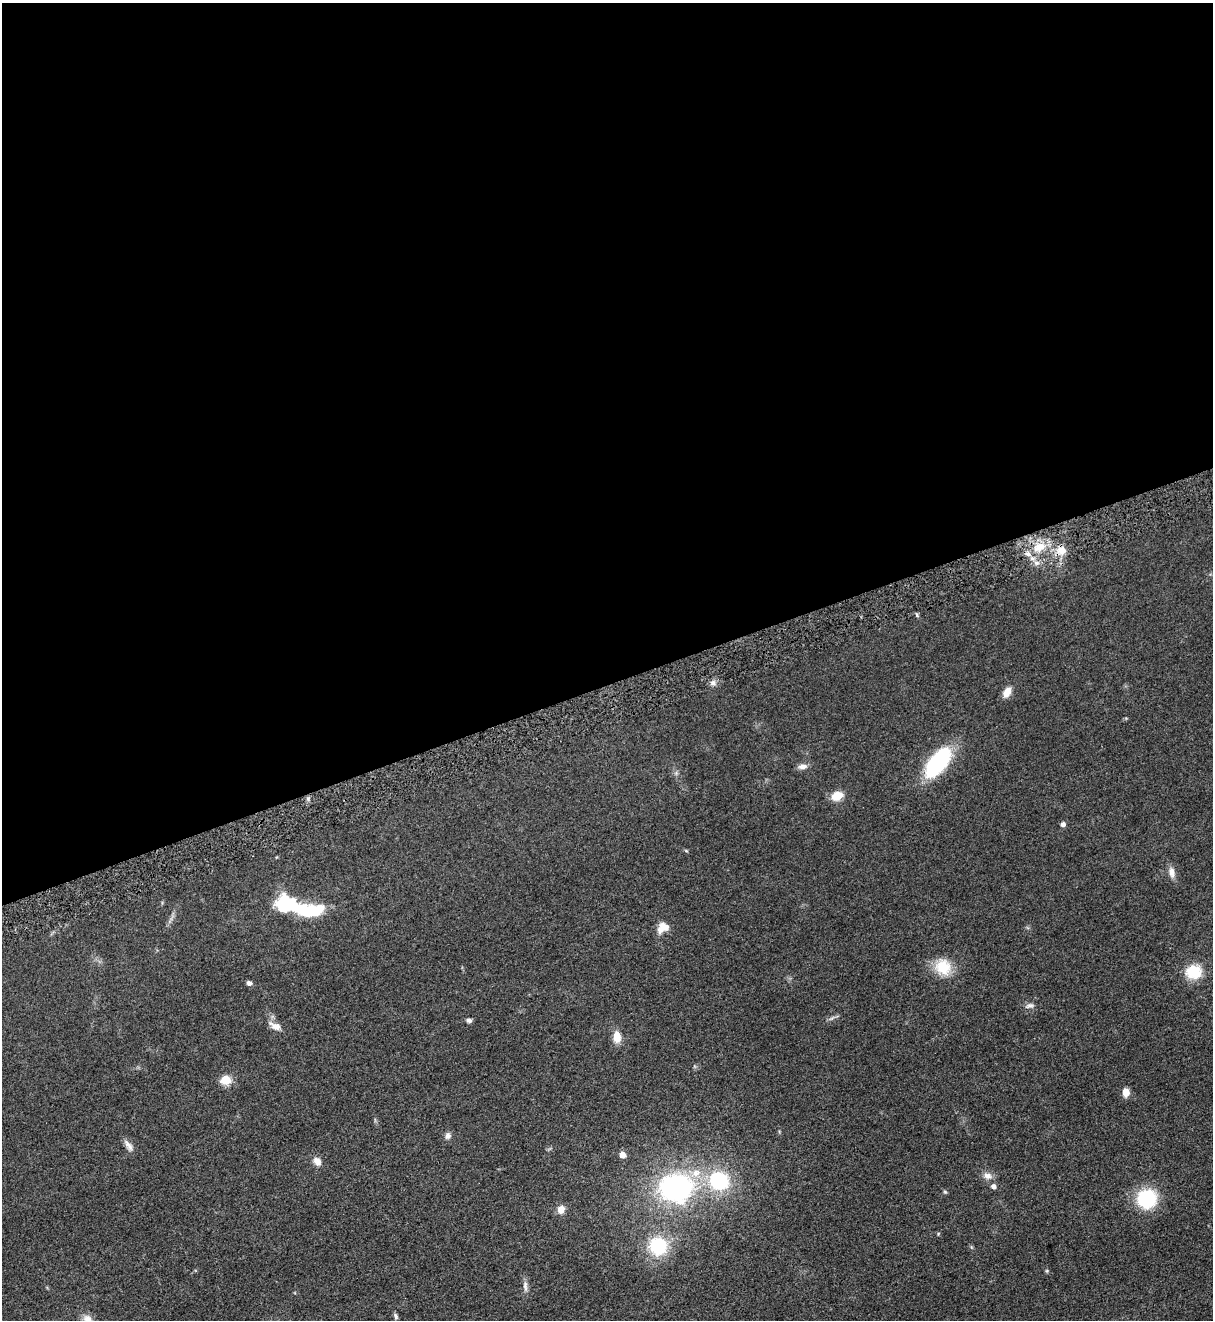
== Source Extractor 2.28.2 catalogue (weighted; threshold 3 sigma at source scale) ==
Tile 2 of 4 x 4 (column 2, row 1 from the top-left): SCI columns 1525-2735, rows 4011-5328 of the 5347 x 5383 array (HDU 1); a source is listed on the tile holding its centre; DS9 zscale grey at full resolution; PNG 1215 x 1322 px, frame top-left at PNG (2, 3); no overlay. Shown black and unused: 52% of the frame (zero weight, under 3 of 5 exposures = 4% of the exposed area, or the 3 px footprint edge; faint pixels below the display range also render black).
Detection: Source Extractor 2.28.2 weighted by HDU 2 'WHT'; one run over the whole footprint, this tile lists its part. Background 0.0758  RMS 0.0069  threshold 0.0309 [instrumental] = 3 sigma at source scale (4.5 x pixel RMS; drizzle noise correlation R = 1.50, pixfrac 1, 0.05/0.05 arcsec/px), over >= 5 px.
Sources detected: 42; all 42 listed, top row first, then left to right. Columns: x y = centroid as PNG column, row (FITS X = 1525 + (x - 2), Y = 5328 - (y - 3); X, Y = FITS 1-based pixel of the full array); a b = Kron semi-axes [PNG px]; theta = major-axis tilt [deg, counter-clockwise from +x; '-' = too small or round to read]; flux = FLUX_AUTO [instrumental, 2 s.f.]
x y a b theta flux
1039 547 22 12 27 14
1061 550 13 11 -25 7.7
917 615 7 3 -55 0.89
713 683 7 6 - 2.2
1007 692 12 8 61 6.2
938 762 30 14 52 64
802 766 13 6 7 3.1
837 796 11 8 24 11
1063 824 5 5 - 2.2
686 851 5 3 - 0.67
1171 872 15 8 -77 4.1
285 905 19 16 -1 38
307 911 33 13 0 36
663 928 15 11 35 7.3
943 967 21 19 -50 17
1194 972 19 16 7 16
249 983 5 5 - 2.2
1030 1006 13 7 15 2.6
832 1018 9 4 35 1.6
469 1020 6 5 - 2.1
275 1026 17 8 -26 5.3
617 1037 13 9 -89 7.6
225 1080 6 5 - 36
1126 1092 8 7 - 6.1
448 1136 9 7 73 2.3
129 1146 18 7 -57 3.5
622 1155 6 6 - 4.5
317 1161 11 8 -53 4.4
696 1173 13 10 24 7.8
988 1176 13 9 -15 4.1
719 1181 16 15 - 53
993 1186 5 5 - 2.3
676 1188 25 21 0 140
945 1192 5 4 - 0.83
1147 1199 17 16 - 42
561 1209 12 9 64 4.3
938 1234 5 4 - 0.62
658 1246 20 19 - 33
1047 1271 6 4 -72 0.76
525 1286 17 5 -85 3.1
396 1316 8 5 -71 1.5
87 1319 13 11 -20 4.7
Overlapping masked pixels (flux is a lower limit): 1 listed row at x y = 1039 547
Isophote crosses this tile's border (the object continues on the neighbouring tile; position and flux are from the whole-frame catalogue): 1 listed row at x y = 87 1319